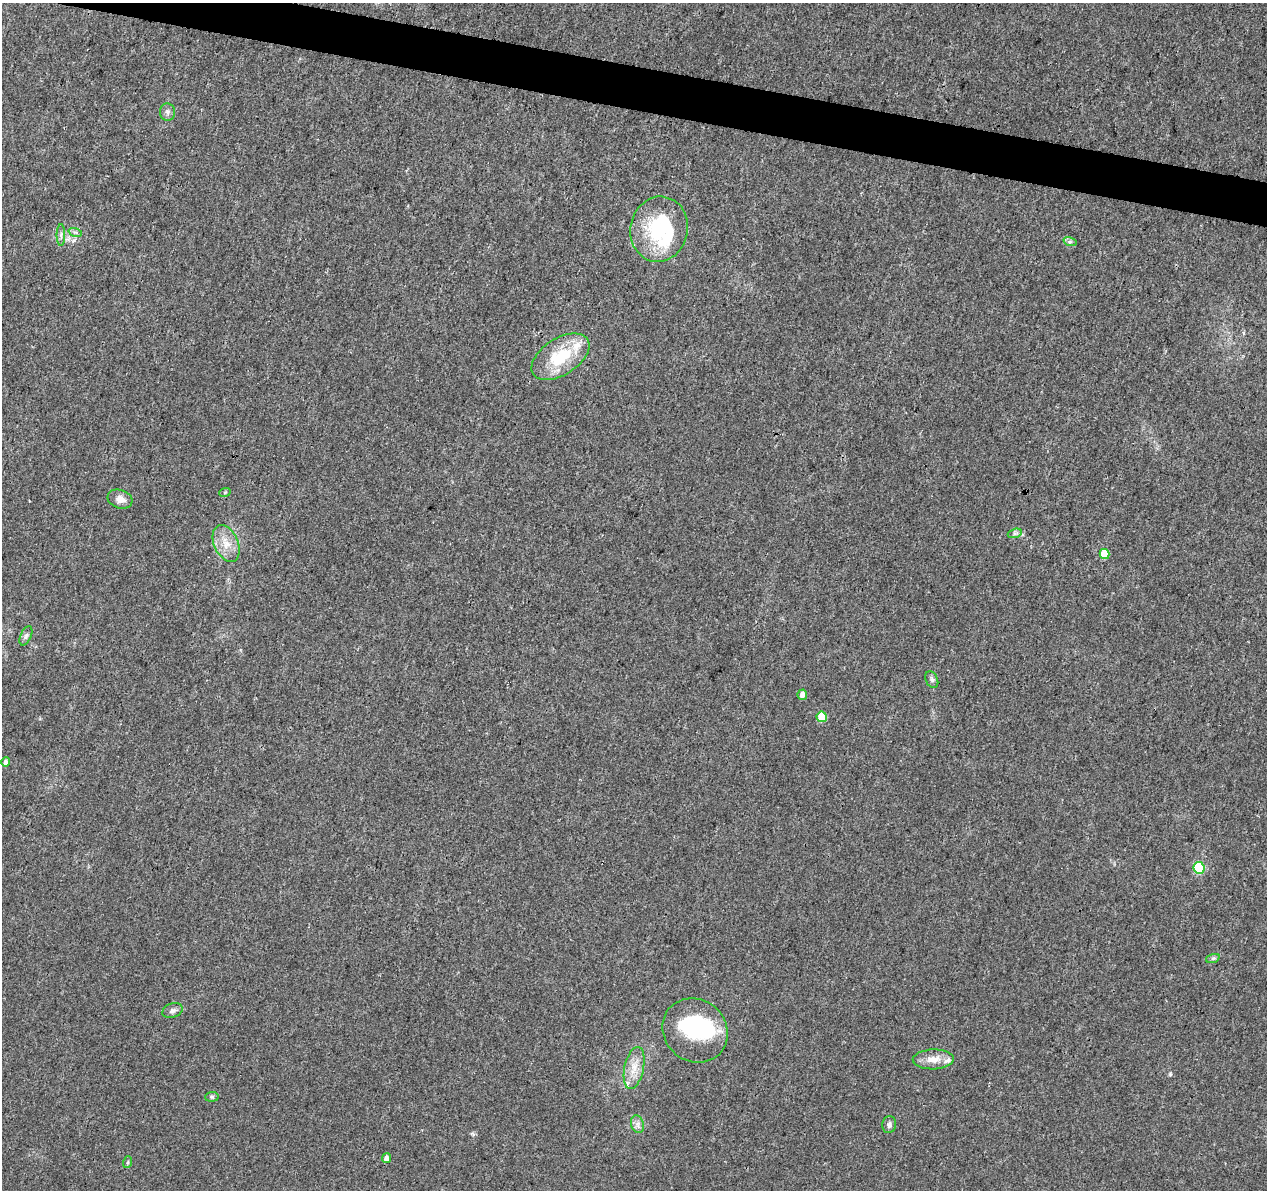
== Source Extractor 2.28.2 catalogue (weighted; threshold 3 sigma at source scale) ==
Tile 11 of 4 x 4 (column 3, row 3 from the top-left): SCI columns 2532-3796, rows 1415-2602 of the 5076 x 5262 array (HDU 1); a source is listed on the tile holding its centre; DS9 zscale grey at full resolution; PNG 1269 x 1192 px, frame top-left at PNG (2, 3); each listed source drawn as its Kron ellipse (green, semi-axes under 4 px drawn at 4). Shown black and unused: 3% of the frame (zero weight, under 3 of 4 exposures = <1% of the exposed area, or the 3 px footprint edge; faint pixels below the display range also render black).
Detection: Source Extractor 2.28.2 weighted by HDU 2 'WHT'; one run over the whole footprint, this tile lists its part. Background 0.0195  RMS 0.0029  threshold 0.0131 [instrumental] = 3 sigma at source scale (4.5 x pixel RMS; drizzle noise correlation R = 1.50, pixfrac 1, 0.0396/0.0396 arcsec/px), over >= 5 px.
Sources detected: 34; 4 inside a brighter object's white glare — neither listed nor drawn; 3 inside a brighter listed object's ellipse — not listed separately; the other 27 listed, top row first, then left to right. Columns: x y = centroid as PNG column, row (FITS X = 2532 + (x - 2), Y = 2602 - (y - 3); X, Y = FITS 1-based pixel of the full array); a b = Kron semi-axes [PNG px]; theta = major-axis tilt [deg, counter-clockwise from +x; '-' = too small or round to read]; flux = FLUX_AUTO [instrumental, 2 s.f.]
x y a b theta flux
167 112 8 7 - 0.96
659 229 33 28 78 21
75 232 7 4 -18 0.59
61 235 11 3 90 0.66
1070 242 7 4 -17 0.6
560 357 32 18 33 14
225 492 6 3 19 0.31
120 499 13 9 -18 2.2
1015 533 7 4 18 0.63
226 543 19 12 -66 4.3
1105 554 5 5 - 6.6
26 636 10 5 66 0.94
932 679 9 6 -66 0.78
802 695 5 5 - 1.9
822 717 5 5 - 9.2
6 762 4 4 - 1.2
1199 868 6 5 - 20
1213 958 7 4 19 0.62
172 1011 10 7 22 1.1
695 1030 34 31 -39 26
933 1059 20 10 2 3.7
634 1068 21 9 78 4.2
212 1097 7 5 6 0.53
637 1124 9 6 -72 1.2
889 1125 8 7 - 1.1
386 1158 5 4 - 1.8
128 1162 6 4 71 0.32
Unlisted compact peaks at least as high as the median listed source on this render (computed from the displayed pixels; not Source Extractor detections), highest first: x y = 1170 1074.